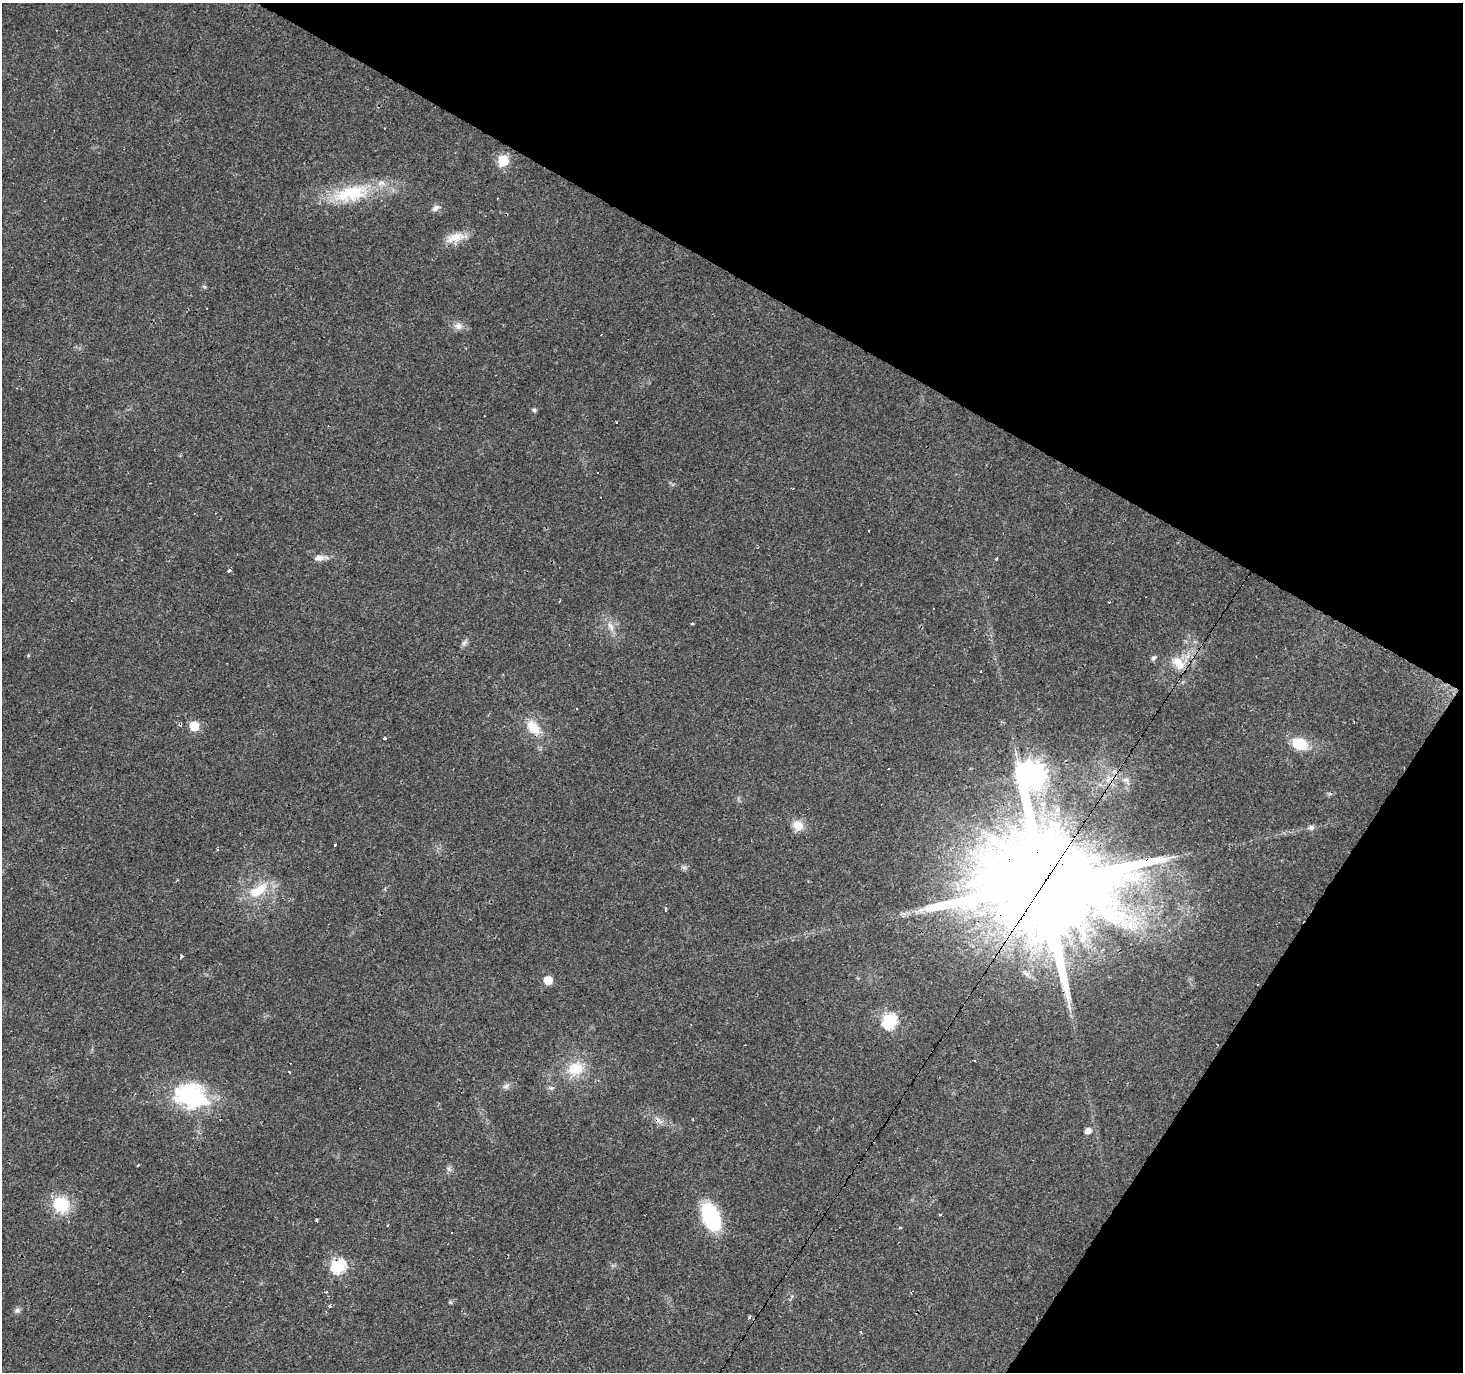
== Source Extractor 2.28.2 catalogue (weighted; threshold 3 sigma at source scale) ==
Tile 8 of 4 x 4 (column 4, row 2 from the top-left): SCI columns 4388-5848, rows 2996-4365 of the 5848 x 5924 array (HDU 1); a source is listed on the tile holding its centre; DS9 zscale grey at full resolution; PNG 1465 x 1374 px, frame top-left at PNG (2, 3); no overlay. Shown black and unused: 29% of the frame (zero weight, under 3 of 4 exposures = <1% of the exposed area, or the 3 px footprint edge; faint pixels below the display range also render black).
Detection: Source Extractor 2.28.2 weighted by HDU 2 'WHT'; one run over the whole footprint, this tile lists its part. Background 0.0278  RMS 0.0032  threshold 0.0145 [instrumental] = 3 sigma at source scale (4.5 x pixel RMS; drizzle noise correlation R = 1.50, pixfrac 1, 0.0396/0.0396 arcsec/px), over >= 5 px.
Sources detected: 67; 12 cosmic-ray / hot-pixel residue — not listed; the other 55 listed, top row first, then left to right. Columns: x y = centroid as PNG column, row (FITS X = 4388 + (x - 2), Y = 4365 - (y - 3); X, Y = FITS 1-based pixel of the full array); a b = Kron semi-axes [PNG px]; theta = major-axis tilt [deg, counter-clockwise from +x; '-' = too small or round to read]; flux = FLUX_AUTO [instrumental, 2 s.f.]
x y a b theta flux
503 160 6 6 - 21
351 193 54 21 12 21
497 198 2 2 - 0.28
436 208 12 6 32 1.3
455 237 27 12 15 4.9
458 326 12 10 -19 2.1
534 410 5 4 - 0.9
319 558 14 7 10 2.3
229 571 4 3 - 1.2
1110 602 3 2 - 0.3
692 624 5 3 - 0.3
611 626 16 7 -63 2.4
464 643 9 6 42 0.99
1154 658 8 5 42 0.76
1178 663 21 13 -46 6
980 671 3 2 - 0.48
577 709 3 2 - 0.49
180 724 5 4 - 0.55
194 726 6 6 - 13
533 727 23 14 -44 6.8
385 738 3 3 - 0.91
1299 744 16 12 -19 9.1
1032 774 13 10 67 310
1108 779 10 7 59 2.2
1126 780 13 8 -42 2
798 825 14 12 -25 3.9
1311 827 6 6 - 1.2
335 845 3 3 - 1.3
217 849 3 3 - 0.6
684 867 7 4 -19 0.65
1044 884 34 28 5 10000
258 891 29 13 32 9.8
666 909 3 3 - 1.9
181 956 4 3 - 2.1
548 980 6 5 - 9
889 1020 7 6 - 55
975 1060 3 2 - 0.34
575 1069 24 19 23 9
289 1072 3 2 - 0.4
506 1086 10 7 20 1.2
551 1088 7 5 -18 0.73
191 1096 41 29 -17 33
659 1120 13 5 -42 1.5
1088 1131 6 5 - 2.1
138 1165 3 2 - 0.58
449 1169 6 5 - 0.76
61 1204 19 18 - 12
711 1217 25 15 -67 26
317 1220 3 3 - 3.8
338 1266 7 7 - 54
325 1292 5 3 - 0.45
450 1302 6 4 -71 0.41
329 1305 4 4 - 0.59
17 1310 9 6 67 0.99
749 1317 5 3 - 0.67
Overlapping masked pixels (flux is a lower limit): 6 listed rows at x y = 351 193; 1178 663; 180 724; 1126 780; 1044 884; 338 1266